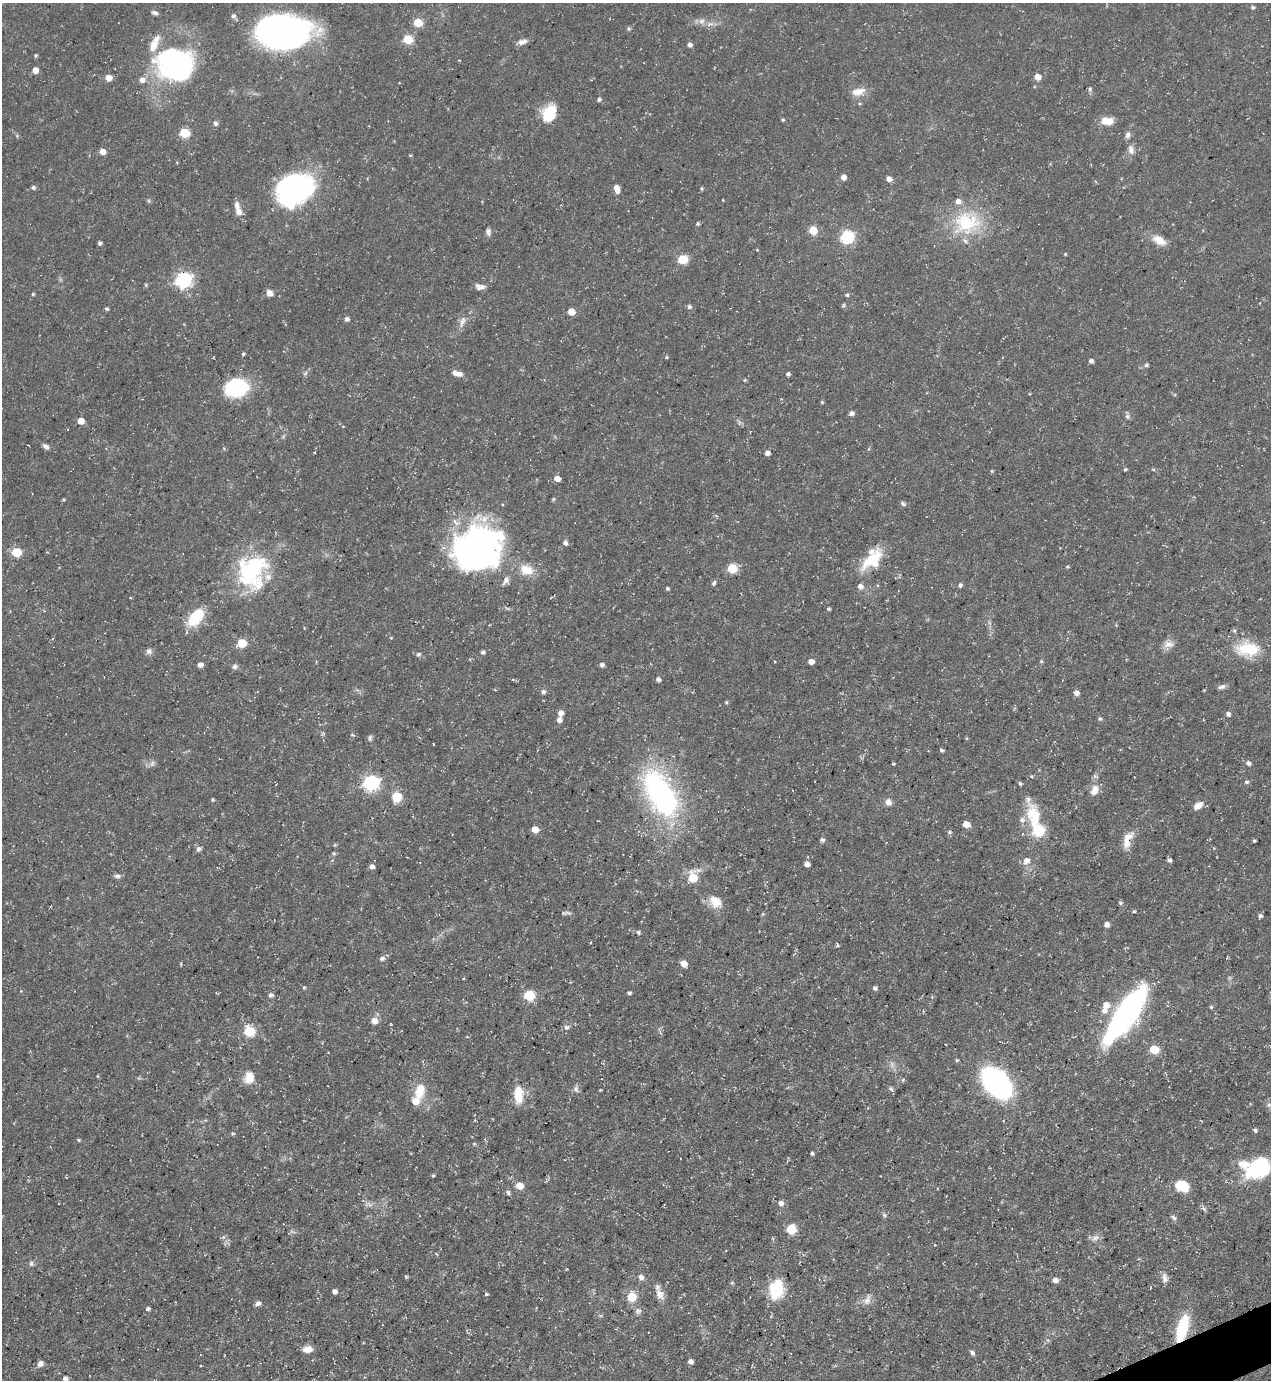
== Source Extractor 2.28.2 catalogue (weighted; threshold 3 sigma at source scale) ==
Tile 6 of 4 x 4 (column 2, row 2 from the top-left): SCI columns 1547-2815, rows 2759-4136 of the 5500 x 5515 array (HDU 1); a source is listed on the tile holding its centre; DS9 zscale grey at full resolution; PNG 1273 x 1382 px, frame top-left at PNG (2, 3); no overlay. Shown black and unused: <1% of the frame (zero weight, under 3 of 5 exposures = <1% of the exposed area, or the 3 px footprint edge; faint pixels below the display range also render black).
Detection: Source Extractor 2.28.2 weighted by HDU 2 'WHT'; one run over the whole footprint, this tile lists its part. Background 0.0362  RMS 0.004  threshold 0.018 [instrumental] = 3 sigma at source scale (4.5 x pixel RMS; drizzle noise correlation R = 1.50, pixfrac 1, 0.05/0.05 arcsec/px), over >= 5 px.
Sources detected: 233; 1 too faint to see at this stretch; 2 inside a brighter object's white glare — not listed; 15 inside a brighter listed object's ellipse — not listed separately; the other 215 listed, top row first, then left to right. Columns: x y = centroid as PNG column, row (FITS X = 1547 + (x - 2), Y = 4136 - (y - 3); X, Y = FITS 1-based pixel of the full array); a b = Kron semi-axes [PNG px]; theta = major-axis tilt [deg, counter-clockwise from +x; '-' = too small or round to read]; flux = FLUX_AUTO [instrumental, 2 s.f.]
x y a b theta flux
1253 7 4 4 - 0.76
155 13 8 5 -13 1.1
233 16 6 5 - 1.1
702 21 9 8 - 1.9
418 23 5 5 - 13
629 29 5 5 - 0.76
283 35 45 25 4 190
408 39 6 5 - 18
522 42 12 6 11 2.1
154 44 23 9 66 6.2
690 45 5 4 - 1.4
177 65 31 27 -11 90
35 70 5 5 - 4
1038 77 5 5 - 4.4
108 78 5 5 - 4.1
142 80 7 6 - 2.5
1090 89 6 4 -90 0.68
858 92 18 10 12 4.3
599 99 5 4 - 0.94
549 113 19 13 67 13
783 120 4 4 - 0.58
1107 121 14 8 -2 5.7
215 123 5 5 - 1.2
184 133 6 5 - 22
1128 135 8 6 70 1.5
1131 150 14 8 -76 2.3
102 152 5 5 - 3.5
410 155 5 3 - 0.35
843 177 5 5 - 2.4
889 179 5 4 - 2.4
33 187 5 5 - 0.88
297 188 33 23 12 93
616 188 8 5 -73 3.6
702 189 4 4 - 0.51
238 212 12 9 -86 2.6
967 222 39 31 -3 25
698 224 5 4 - 0.61
813 230 5 5 - 12
488 232 10 6 -80 1.3
847 237 6 6 - 56
1159 240 19 10 -31 4.7
99 243 4 4 - 0.98
757 250 4 3 - 0.33
1065 254 4 3 - 0.38
683 259 6 5 - 21
183 280 7 6 - 110
146 285 5 4 - 0.54
480 287 12 7 -9 2
270 293 8 6 -50 2.4
33 294 3 3 - 0.56
847 295 5 5 - 0.58
843 305 6 4 50 0.56
689 307 5 5 - 0.93
107 309 5 4 - 0.66
571 312 5 5 - 5.6
347 319 5 5 - 1.2
462 322 16 6 71 2.4
243 354 4 4 - 0.66
666 357 4 4 - 0.44
1091 361 4 4 - 1.3
1146 365 5 4 - 0.76
305 373 7 4 45 0.75
455 373 9 6 -45 1.7
788 374 4 4 - 1
745 380 4 4 - 0.46
237 388 25 19 13 27
822 402 4 4 - 0.47
852 413 5 5 - 1.5
1127 416 7 6 - 1.1
81 421 5 5 - 5.2
46 446 9 5 -36 1.4
767 453 6 5 - 1.4
1125 469 4 3 - 0.52
1153 469 6 3 -18 0.46
992 471 4 4 - 0.48
557 479 5 4 - 3.4
553 499 6 4 60 0.48
63 500 4 3 - 0.49
903 504 7 5 -39 0.78
565 543 6 5 - 1.2
476 548 44 40 25 140
17 552 6 5 - 17
872 559 39 11 39 12
1067 567 4 4 - 0.46
732 568 6 5 - 19
251 570 46 34 60 40
526 570 17 12 -16 6.8
506 581 12 6 59 1.8
714 583 6 5 - 0.77
960 585 6 5 - 0.9
860 586 7 6 - 1.7
667 588 4 3 - 0.7
829 609 4 4 - 0.67
196 617 14 9 50 23
1234 631 6 5 - 0.7
391 638 5 3 - 0.34
242 643 6 5 - 16
1168 644 15 9 13 2.8
1248 649 31 18 -1 15
149 651 8 7 - 1.4
483 652 4 4 - 0.9
418 654 6 4 38 0.73
1041 661 5 4 - 0.49
811 662 5 4 - 2.8
200 665 5 5 - 1.8
602 665 5 4 - 1.2
235 666 8 6 47 1
658 679 5 4 - 1.2
1221 687 11 5 16 1.4
543 692 5 5 - 1.2
1076 693 5 5 - 1.9
726 702 5 4 - 0.49
560 713 5 5 - 2.3
1228 714 5 5 - 1.2
1100 719 5 5 - 0.68
559 720 5 5 - 2
352 735 7 3 -9 0.44
370 738 9 5 78 0.87
966 738 5 3 - 0.4
941 750 5 4 - 0.68
152 763 9 6 63 1.3
1248 763 6 5 - 1.4
893 764 3 3 - 0.43
371 782 7 6 - 99
1247 782 6 4 -15 0.74
1094 790 14 9 69 3.5
660 794 68 33 -61 75
397 797 10 9 - 7.3
213 800 4 3 - 0.5
888 802 8 7 - 2
1198 805 12 7 37 2.9
1034 816 40 17 -74 16
966 824 5 5 - 5
535 829 5 5 - 5
1038 830 6 6 - 40
949 832 6 4 2 0.76
822 840 5 5 - 1
1127 840 23 10 68 5.6
1254 841 4 3 - 0.59
198 849 7 6 - 1.2
334 853 5 4 - 0.51
1169 860 4 4 - 1.1
1026 861 9 7 49 2.7
807 864 5 4 - 2.1
372 867 6 6 - 1.4
117 876 8 6 0 1.2
693 878 7 6 - 17
717 903 17 11 11 4.7
1120 903 6 5 - 0.69
1134 911 4 3 - 0.49
568 913 11 5 -4 1
1260 916 5 5 - 0.97
1107 925 5 5 - 2.1
638 932 5 4 - 0.65
837 945 5 4 - 0.49
382 958 6 5 - 1.3
684 963 5 5 - 4.3
304 987 4 4 - 0.55
875 988 5 4 - 0.94
629 993 4 4 - 0.95
271 995 6 5 - 1.1
529 995 6 5 - 27
1106 1005 6 6 - 4.6
1211 1007 5 4 - 0.52
1126 1014 62 17 54 100
374 1021 6 6 - 3.5
567 1028 7 4 35 0.85
249 1031 6 6 - 29
1154 1049 6 6 - 13
957 1060 4 4 - 0.51
97 1076 5 3 - 0.37
249 1077 15 11 75 5.2
996 1083 23 14 -48 110
576 1089 9 7 -81 1.3
891 1089 8 4 -46 0.75
600 1090 4 3 - 0.33
420 1091 19 12 74 7.6
518 1095 20 10 -90 8.3
1255 1130 5 4 - 0.89
233 1133 5 3 - 0.48
79 1140 4 4 - 0.52
474 1144 5 4 - 0.49
812 1153 4 4 - 0.8
1258 1168 27 17 30 36
433 1175 4 3 - 0.53
520 1186 6 6 - 4.8
1182 1186 14 11 -24 9.5
508 1193 8 4 -53 0.89
781 1203 7 7 - 1.5
884 1215 6 4 -45 0.7
1174 1218 8 5 -45 0.99
791 1229 6 5 - 20
223 1237 6 5 - 0.85
1095 1238 12 6 26 1.8
31 1264 8 5 76 0.92
406 1277 5 4 - 0.46
641 1277 7 6 - 1.5
1165 1278 13 7 -83 2
1055 1280 5 5 - 2.4
732 1283 5 4 - 0.54
776 1289 19 14 78 16
335 1291 5 5 - 1.3
486 1294 4 3 - 0.54
660 1294 13 10 -67 3.3
632 1297 10 9 - 6.6
867 1300 14 8 61 2.5
258 1303 6 5 - 1.4
148 1309 4 4 - 0.93
638 1311 9 8 - 1.4
1182 1328 30 11 73 18
308 1349 11 7 5 3.5
972 1353 7 5 -55 1.1
691 1361 4 4 - 1.8
40 1364 8 6 57 1.7
65 1379 5 4 - 1.3
Overlapping masked pixels (flux is a lower limit): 2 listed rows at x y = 183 280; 1182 1328
Isophote crosses this tile's border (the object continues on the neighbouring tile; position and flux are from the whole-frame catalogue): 1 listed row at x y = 65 1379